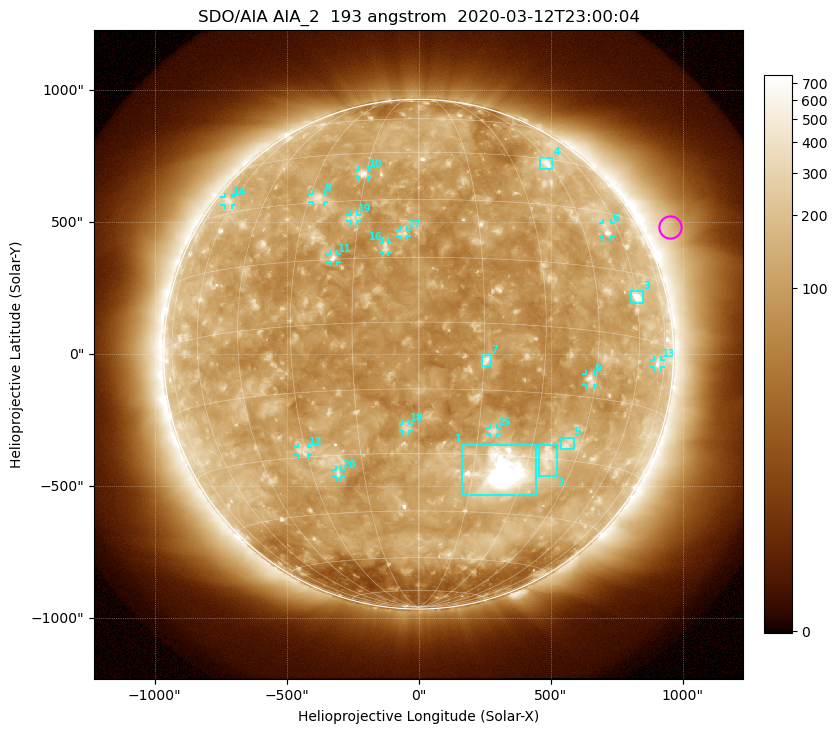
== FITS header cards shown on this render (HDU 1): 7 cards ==
TELESCOP= 'SDO/AIA'
INSTRUME= 'AIA_2'
WAVELNTH=                  193
WAVEUNIT= 'angstrom'
DATE-OBS= '2020-03-12T23:00:04.84'
CTYPE1  = 'HPLN-TAN'
CTYPE2  = 'HPLT-TAN'

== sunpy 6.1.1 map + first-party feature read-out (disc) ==
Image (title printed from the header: SDO/AIA AIA_2  193 angstrom  2020-03-12T23:00:04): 1024 x 1024 px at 2.4 arcsec/px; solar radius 966 arcsec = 402 px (full disc in frame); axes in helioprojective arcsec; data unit not stated in the header (colour bar unlabelled)
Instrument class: DISC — disc imager (sunpy class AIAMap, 193 A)
Bright regions (active regions / flare kernels): reference = the median radial profile (limb darkening/brightening removed); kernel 9 px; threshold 5 sigma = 172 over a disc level ~109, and >= 1.15x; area >= 12 px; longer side >= 10 px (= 24 arcsec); searched inside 0.97 R_sun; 22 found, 20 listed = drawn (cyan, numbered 1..; 14 of them under ~33 arcsec drawn as corner ticks so the feature stays visible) (cap 20 boxes per figure: the strongest are kept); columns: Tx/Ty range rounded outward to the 5 arcsec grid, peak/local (2 s.f.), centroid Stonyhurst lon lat
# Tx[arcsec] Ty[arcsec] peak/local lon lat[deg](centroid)
1 165..450 -535..-340 17 +24 -34
2 455..525 -465..-340 4.3 +36 -30
3 805..850 190..240 8.8 +60 +9
4 455..510 700..745 4.4 +43 +43
5 540..590 -360..-315 3.8 +40 -26
6 695..730 445..500 4.5 +54 +25
7 240..275 -45..-5 5.7 +16 -8
8 -400..-360 575..610 3.7 -27 +31
9 635..665 -115..-75 4.6 +43 -11
10 -225..-190 670..700 4.6 -16 +38
11 -335..-310 350..380 5.8 -20 +15
12 -460..-420 -385..-350 3.1 -31 -28
13 890..920 -50..-20 3.2 +70 -5
14 -735..-705 565..595 2.8 -64 +34
15 270..300 -305..-275 3.8 +19 -24
16 -135..-115 385..425 3.7 -8 +18
17 -70..-45 445..470 3.8 -4 +21
18 -60..-35 -290..-265 3.5 -3 -24
19 -260..-230 505..530 2.9 -16 +25
20 -315..-290 -465..-440 3.5 -22 -34
Off-limb structures (1.02-1.3 R_sun): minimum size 162 px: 5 found; the strongest spans PA ~270..315 deg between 1.02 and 1.3 R_sun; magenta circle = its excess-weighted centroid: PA ~295 deg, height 1.1 R_sun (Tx ~950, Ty ~480 arcsec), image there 2.5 x the reference